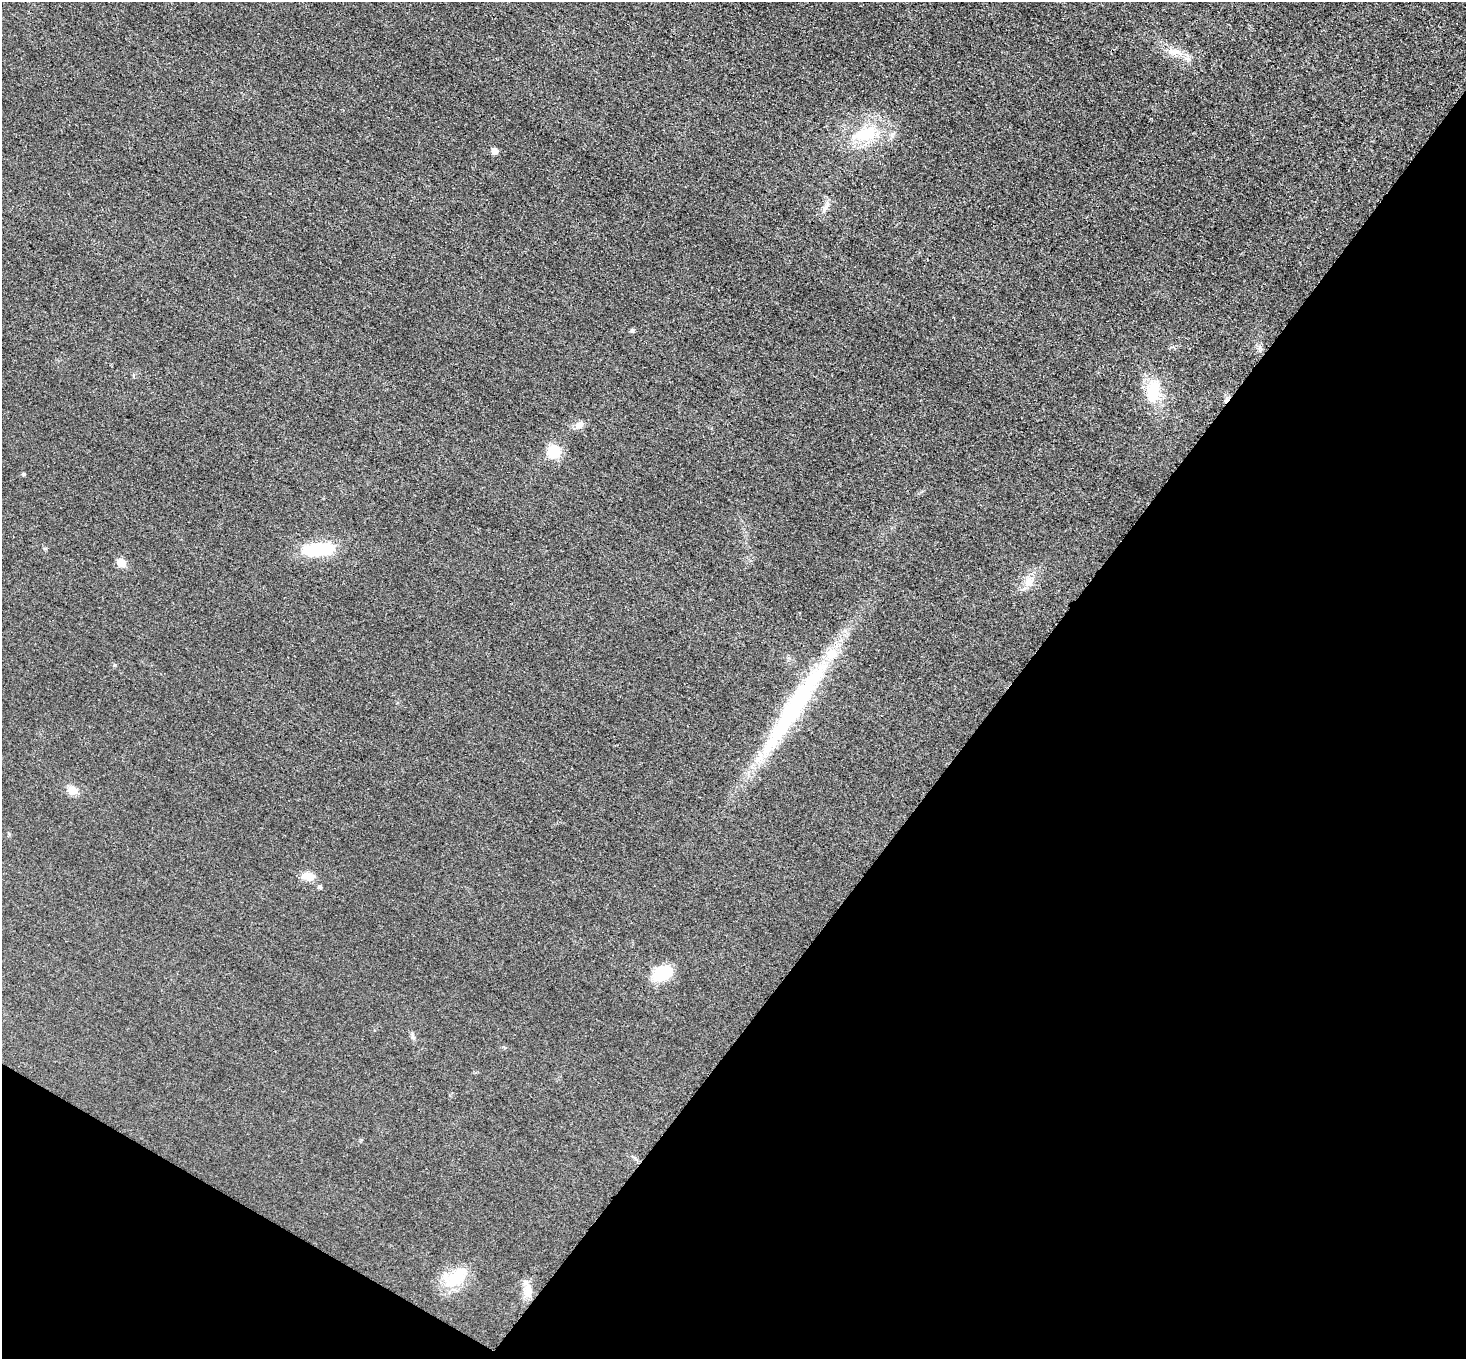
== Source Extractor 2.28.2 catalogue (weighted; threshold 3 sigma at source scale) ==
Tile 15 of 4 x 4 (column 3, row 4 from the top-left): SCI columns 2944-4407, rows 306-1662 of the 5883 x 5891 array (HDU 1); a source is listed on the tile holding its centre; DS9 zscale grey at full resolution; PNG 1468 x 1361 px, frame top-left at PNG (2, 2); no overlay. Shown black and unused: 35% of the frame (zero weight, under 3 of 4 exposures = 1% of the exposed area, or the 3 px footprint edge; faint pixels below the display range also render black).
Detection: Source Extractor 2.28.2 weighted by HDU 2 'WHT'; one run over the whole footprint, this tile lists its part. Background 0.0219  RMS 0.0061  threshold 0.0276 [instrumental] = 3 sigma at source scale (4.5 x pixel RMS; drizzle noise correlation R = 1.50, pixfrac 1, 0.05/0.05 arcsec/px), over >= 5 px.
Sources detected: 24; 1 cosmic-ray / hot-pixel residue — not listed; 1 inside a brighter listed object's ellipse — not listed separately; the other 22 listed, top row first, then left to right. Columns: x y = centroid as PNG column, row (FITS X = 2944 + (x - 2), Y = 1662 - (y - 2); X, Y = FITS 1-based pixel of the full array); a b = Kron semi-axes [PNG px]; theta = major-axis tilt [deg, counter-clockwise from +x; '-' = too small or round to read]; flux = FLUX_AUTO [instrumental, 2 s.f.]
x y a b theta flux
1174 52 24 8 2 6.5
1187 58 11 6 -2 2.7
865 134 38 19 16 30
495 151 5 5 - 5.4
825 208 15 5 62 2.9
632 331 5 5 - 1.4
1260 348 7 6 - 1.8
1153 391 34 19 86 21
579 425 14 9 25 3.5
553 452 17 16 - 13
24 474 5 4 - 0.65
319 549 40 15 6 28
121 563 6 5 - 14
1029 582 14 12 77 6.5
796 704 133 23 56 110
72 790 10 9 - 6.9
308 876 18 11 -5 6.6
320 887 5 5 - 1.5
662 974 19 12 30 30
413 1037 9 4 -54 1.4
457 1277 36 20 46 21
529 1293 17 13 23 6.7
Unlisted compact peaks at least as high as the median listed source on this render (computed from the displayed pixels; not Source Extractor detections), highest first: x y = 115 665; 361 1140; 44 548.